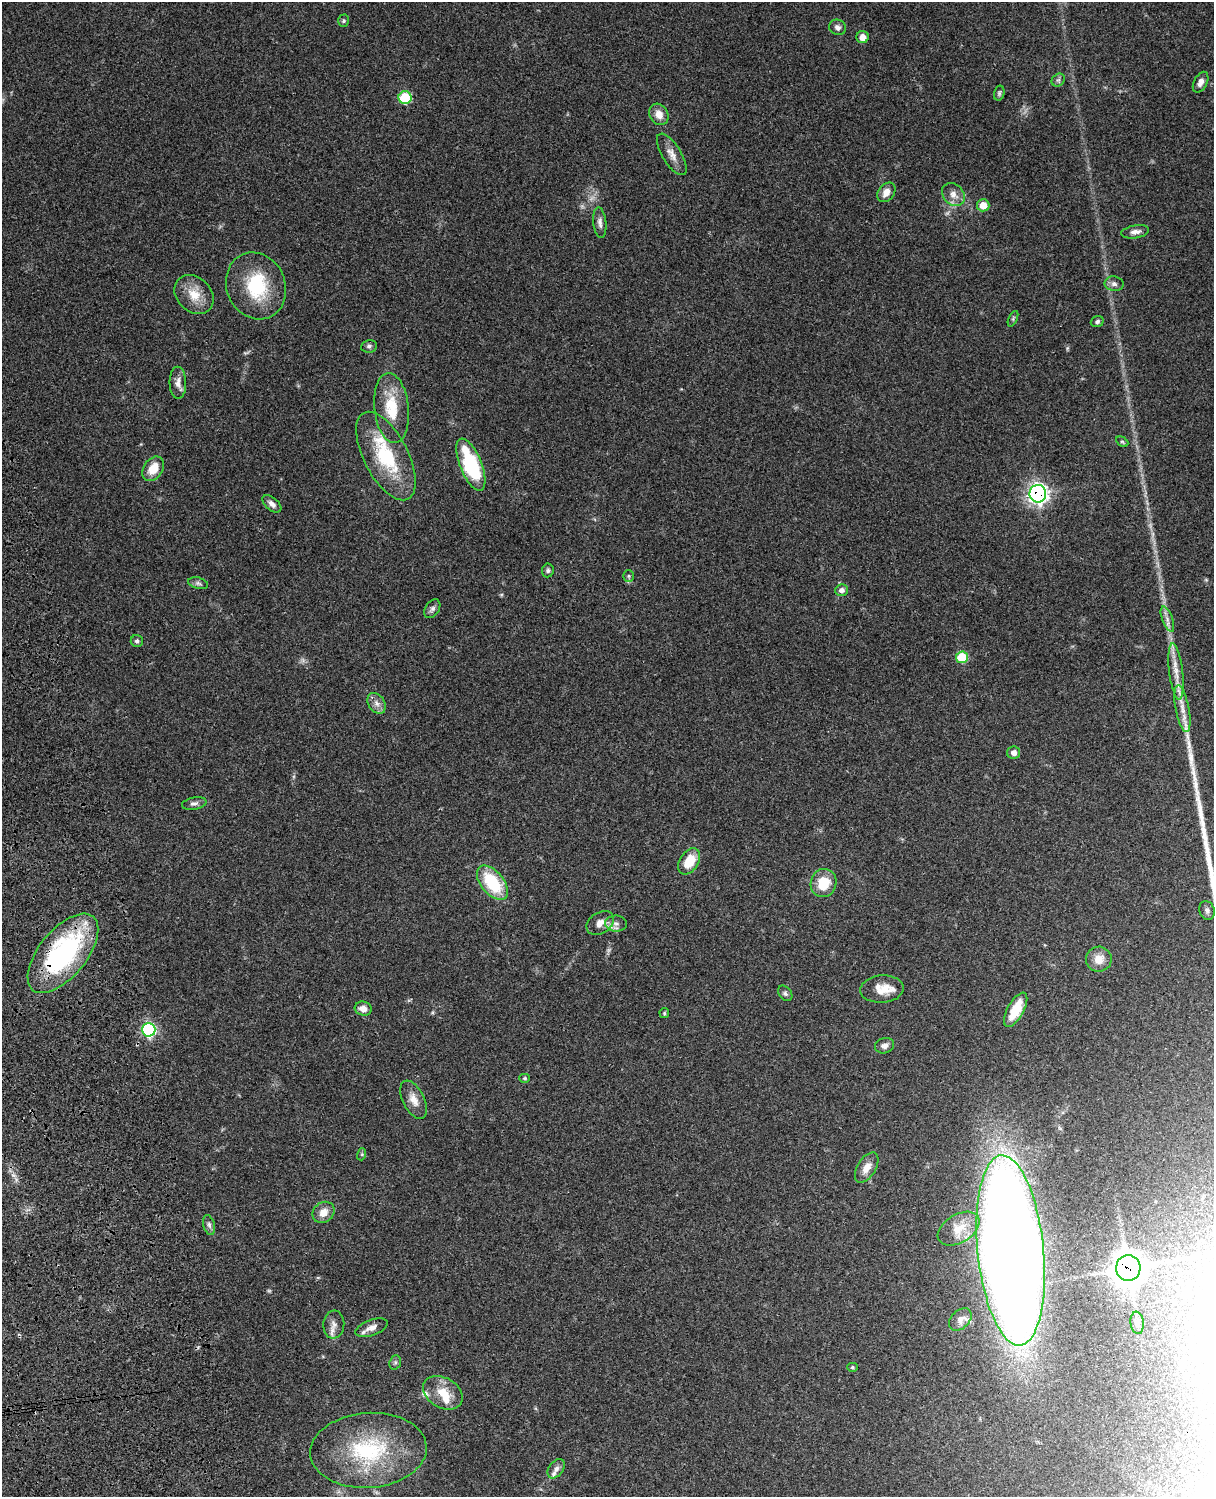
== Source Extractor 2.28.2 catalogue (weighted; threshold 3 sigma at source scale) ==
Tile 7 of 4 x 3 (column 3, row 2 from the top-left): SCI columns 2546-3757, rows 1773-3267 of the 5088 x 4928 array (HDU 1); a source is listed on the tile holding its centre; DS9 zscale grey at full resolution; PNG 1216 x 1499 px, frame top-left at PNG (2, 2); each listed source drawn as its Kron ellipse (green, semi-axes under 4 px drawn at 4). Shown black and unused: <1% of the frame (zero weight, under 3 of 4 exposures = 6% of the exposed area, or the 3 px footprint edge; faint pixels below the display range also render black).
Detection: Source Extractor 2.28.2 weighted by HDU 2 'WHT'; one run over the whole footprint, this tile lists its part. Background 0.0975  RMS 0.0063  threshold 0.0285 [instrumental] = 3 sigma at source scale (4.5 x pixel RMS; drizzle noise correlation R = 1.50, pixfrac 1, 0.05/0.05 arcsec/px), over >= 5 px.
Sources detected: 79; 5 inside a brighter listed object's ellipse — not listed separately; the other 74 listed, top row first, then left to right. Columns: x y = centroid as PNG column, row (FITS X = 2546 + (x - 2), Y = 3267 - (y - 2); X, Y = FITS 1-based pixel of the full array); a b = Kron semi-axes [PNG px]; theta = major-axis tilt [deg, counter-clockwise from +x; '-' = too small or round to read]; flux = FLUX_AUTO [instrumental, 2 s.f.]
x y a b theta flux
344 21 6 5 - 0.99
837 27 9 7 -22 2.5
863 37 6 6 - 4.8
1058 80 7 6 - 1.5
1201 82 11 6 62 3.4
999 93 7 5 76 1.2
405 98 6 6 - 32
659 114 11 9 -61 5.5
672 154 24 9 -58 5.8
886 192 11 8 52 5.1
953 195 13 10 -47 5.3
983 205 6 6 - 7.8
600 223 15 6 -84 3
1135 232 14 6 9 3.2
1114 284 9 7 -9 2.3
256 286 34 29 -67 37
194 295 22 17 -44 12
1013 319 8 3 65 0.88
1097 321 6 5 - 1.4
369 346 8 6 11 1.6
178 383 16 8 -88 4.2
392 408 35 17 -84 21
1122 442 6 4 -29 0.93
386 456 48 22 -63 43
471 465 28 11 -68 51
153 469 13 9 55 10
1038 494 9 8 - 240
272 504 11 6 -39 3
548 570 7 6 - 1.4
629 576 6 5 - 1.1
198 583 10 5 -14 1.8
842 590 6 5 - 2.5
432 609 10 7 55 2.1
1167 619 13 5 -70 3.1
137 641 6 6 - 1.6
962 657 6 6 - 25
1176 672 28 7 -83 8.6
376 703 11 8 -58 3.7
1182 709 24 6 -79 7.4
1014 753 6 6 - 3.2
194 803 12 6 11 2.3
689 861 14 9 57 13
492 883 20 11 -50 32
824 883 14 13 - 16
1207 910 10 7 -67 2.1
600 923 15 10 32 5.6
616 923 11 8 -1 3.3
63 953 47 23 51 100
1099 959 13 12 - 7.3
882 989 21 13 4 11
785 993 8 6 -52 1.6
363 1009 8 7 - 4.5
1016 1010 19 8 61 16
664 1013 5 4 - 0.74
149 1030 7 6 - 97
885 1046 10 7 17 3.6
525 1078 5 4 - 0.86
414 1100 21 10 -64 6.8
362 1154 6 4 73 0.67
867 1168 17 9 58 6.3
323 1212 12 10 41 6.1
209 1225 10 5 -75 1.9
959 1229 23 14 31 11
1011 1250 95 33 -84 1700
1128 1268 13 12 - 900
960 1319 13 9 45 3.1
1137 1323 11 6 -83 2.3
334 1324 14 10 84 4.5
372 1328 17 8 20 4.6
395 1362 7 5 70 1.3
852 1367 5 4 - 0.83
443 1393 21 15 -30 13
368 1450 58 37 4 68
556 1469 11 7 54 2.8
Overlapping masked pixels (flux is a lower limit): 4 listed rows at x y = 1038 494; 63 953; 1011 1250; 1128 1268
Isophote crosses this tile's border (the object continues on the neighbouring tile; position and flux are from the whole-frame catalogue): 1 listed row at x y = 1011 1250